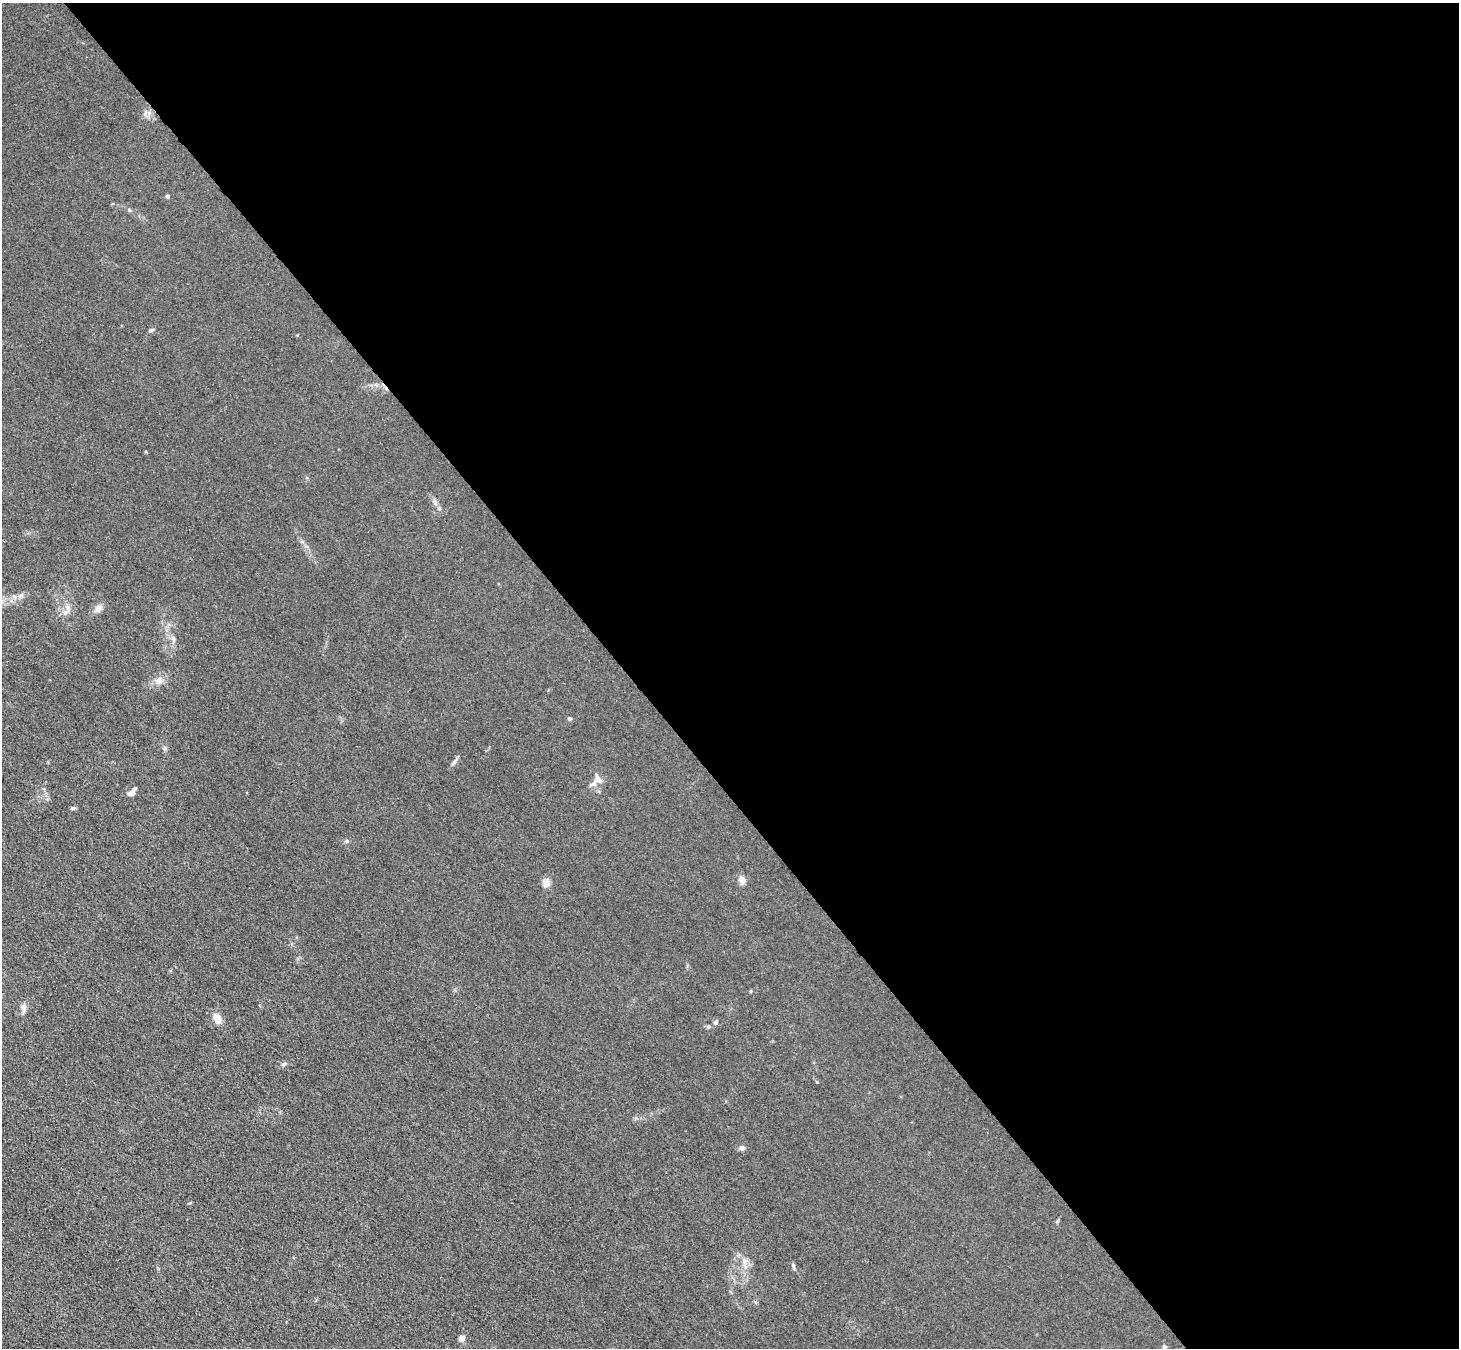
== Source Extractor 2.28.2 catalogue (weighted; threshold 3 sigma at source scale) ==
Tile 8 of 4 x 4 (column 4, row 2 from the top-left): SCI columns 4474-5930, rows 2954-4299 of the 6166 x 6131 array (HDU 1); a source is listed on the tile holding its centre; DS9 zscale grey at full resolution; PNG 1461 x 1350 px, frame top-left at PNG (2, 3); no overlay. Shown black and unused: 57% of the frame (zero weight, under 3 of 4 exposures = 9% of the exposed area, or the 3 px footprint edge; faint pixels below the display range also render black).
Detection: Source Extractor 2.28.2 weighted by HDU 2 'WHT'; one run over the whole footprint, this tile lists its part. Background 0.0318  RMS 0.0067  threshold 0.0304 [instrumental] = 3 sigma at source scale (4.5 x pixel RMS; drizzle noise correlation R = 1.50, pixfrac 1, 0.05/0.05 arcsec/px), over >= 5 px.
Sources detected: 25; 2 inside a brighter listed object's ellipse — not listed separately; the other 23 listed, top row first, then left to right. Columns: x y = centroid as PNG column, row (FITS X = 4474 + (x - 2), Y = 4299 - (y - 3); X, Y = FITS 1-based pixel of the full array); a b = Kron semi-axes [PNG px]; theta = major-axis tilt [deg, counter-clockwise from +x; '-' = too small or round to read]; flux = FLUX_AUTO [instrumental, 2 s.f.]
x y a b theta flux
167 196 4 3 - 1.5
129 210 6 3 -71 0.72
151 330 8 3 26 0.95
435 503 7 4 -72 1.4
67 607 7 4 -71 1.6
98 608 10 7 38 3
173 638 7 4 -72 1.4
159 681 10 8 44 3.6
569 719 5 4 - 0.88
165 748 6 5 - 1.1
454 762 12 4 54 1.7
594 783 12 7 42 3.2
132 792 11 5 48 2.9
73 808 6 5 - 1
742 880 10 7 -69 3.4
546 883 6 6 - 6.4
24 1008 12 6 -84 2.7
217 1019 12 8 -64 5.7
715 1023 6 6 - 1.3
742 1148 7 6 - 1.9
745 1261 7 6 - 2.1
793 1265 7 5 -66 1.2
462 1338 8 5 39 2.9
Unlisted compact peaks at least as high as the median listed source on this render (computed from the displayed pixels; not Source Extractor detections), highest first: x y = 347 841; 284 1064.